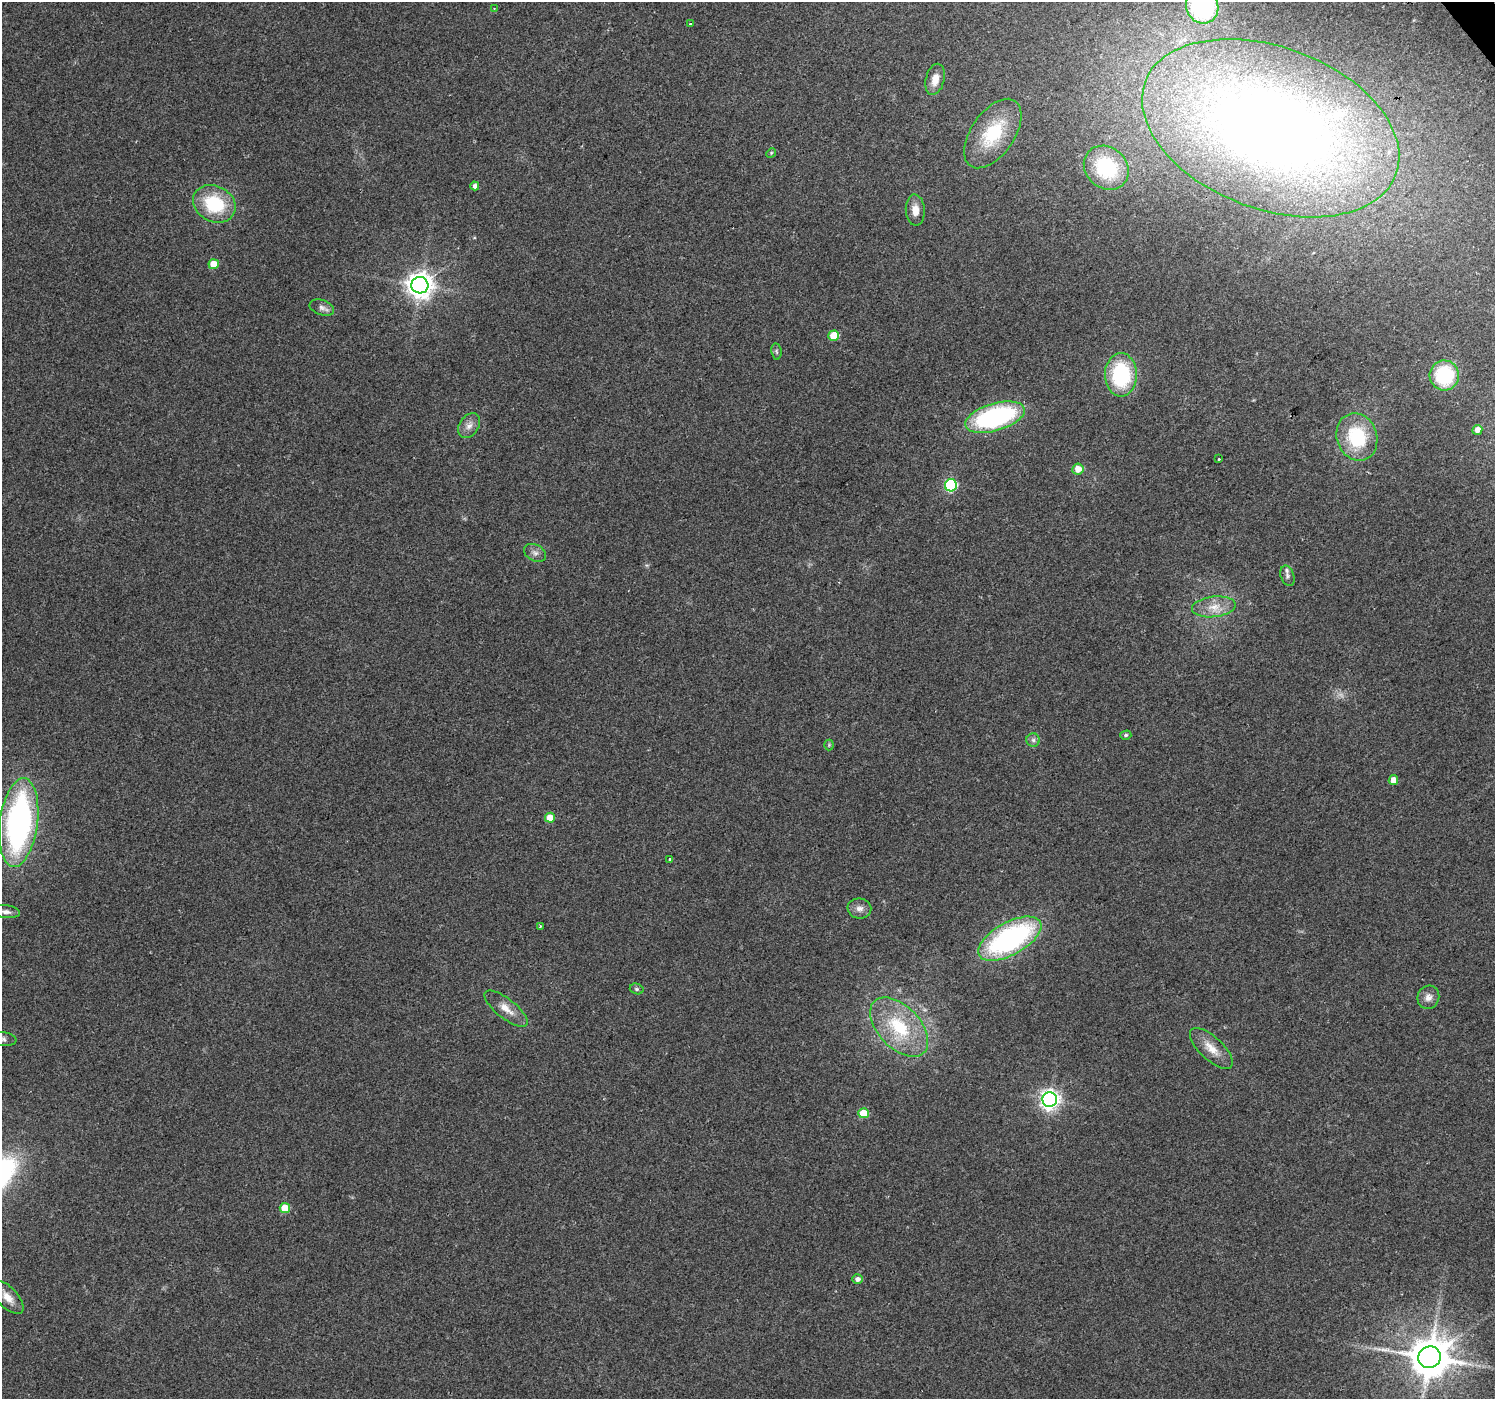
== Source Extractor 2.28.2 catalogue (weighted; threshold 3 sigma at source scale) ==
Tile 10 of 4 x 4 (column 2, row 3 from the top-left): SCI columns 1497-2989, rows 1594-2990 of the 5976 x 5916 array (HDU 1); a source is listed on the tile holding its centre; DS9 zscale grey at full resolution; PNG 1497 x 1401 px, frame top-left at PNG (2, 2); each listed source drawn as its Kron ellipse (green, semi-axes under 4 px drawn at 4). Shown black and unused: <1% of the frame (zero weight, under 2 of 3 exposures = <1% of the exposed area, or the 3 px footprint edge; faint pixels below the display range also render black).
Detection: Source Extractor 2.28.2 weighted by HDU 2 'WHT'; one run over the whole footprint, this tile lists its part. Background 0.106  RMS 0.0086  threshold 0.0387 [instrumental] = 3 sigma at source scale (4.5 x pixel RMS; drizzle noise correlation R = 1.50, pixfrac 1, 0.0396/0.0396 arcsec/px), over >= 5 px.
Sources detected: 53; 1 too faint to see at this stretch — neither listed nor drawn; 1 inside a brighter listed object's ellipse — not listed separately; the other 51 listed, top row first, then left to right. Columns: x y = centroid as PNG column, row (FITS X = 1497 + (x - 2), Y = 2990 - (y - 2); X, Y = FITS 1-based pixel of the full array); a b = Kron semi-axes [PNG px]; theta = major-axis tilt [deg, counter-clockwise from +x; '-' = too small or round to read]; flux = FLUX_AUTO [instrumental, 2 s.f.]
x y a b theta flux
1202 6 17 16 - 96
494 8 4 2 - 0.69
690 24 3 3 - 1.3
935 79 16 9 77 9.4
1271 128 134 81 -20 1100
993 134 39 21 55 49
771 153 5 4 - 0.96
1106 168 24 20 -42 66
475 186 4 4 - 3.8
214 204 22 18 -27 52
915 210 15 9 -87 8.8
214 264 5 5 - 19
420 285 8 8 - 890
322 308 12 7 -18 3.9
834 336 5 5 - 25
776 351 8 5 -83 1.7
1121 375 22 16 -89 74
1444 375 15 14 - 56
995 417 31 13 16 150
469 426 13 9 56 6.2
1477 430 5 4 - 7
1357 437 24 20 -71 52
1219 459 3 3 - 1.8
1078 469 5 5 - 11
951 485 6 6 - 100
535 553 12 8 -27 4.2
1287 576 10 6 -71 3.1
1214 607 22 10 6 13
1126 735 5 4 - 1.6
1033 740 7 7 - 2.6
829 745 5 5 - 1.2
1393 780 5 4 - 9
550 818 5 5 - 14
19 823 45 19 83 260
670 859 3 3 - 1.5
859 908 12 10 -8 5.6
6 912 14 6 -6 4.3
540 926 3 2 - 1.2
1010 939 35 16 29 180
637 989 7 5 -16 1.8
1428 997 12 11 - 5.7
506 1009 26 9 -38 12
899 1027 36 21 -46 56
2 1039 15 7 -8 3.8
1211 1048 27 11 -43 14
1050 1100 7 7 - 430
863 1113 5 5 - 25
285 1208 5 5 - 24
857 1279 5 5 - 3.7
7 1297 21 10 -47 10
1430 1357 11 10 - 3000
Isophote crosses this tile's border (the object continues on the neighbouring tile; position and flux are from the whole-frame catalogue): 3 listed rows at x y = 1202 6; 6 912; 2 1039